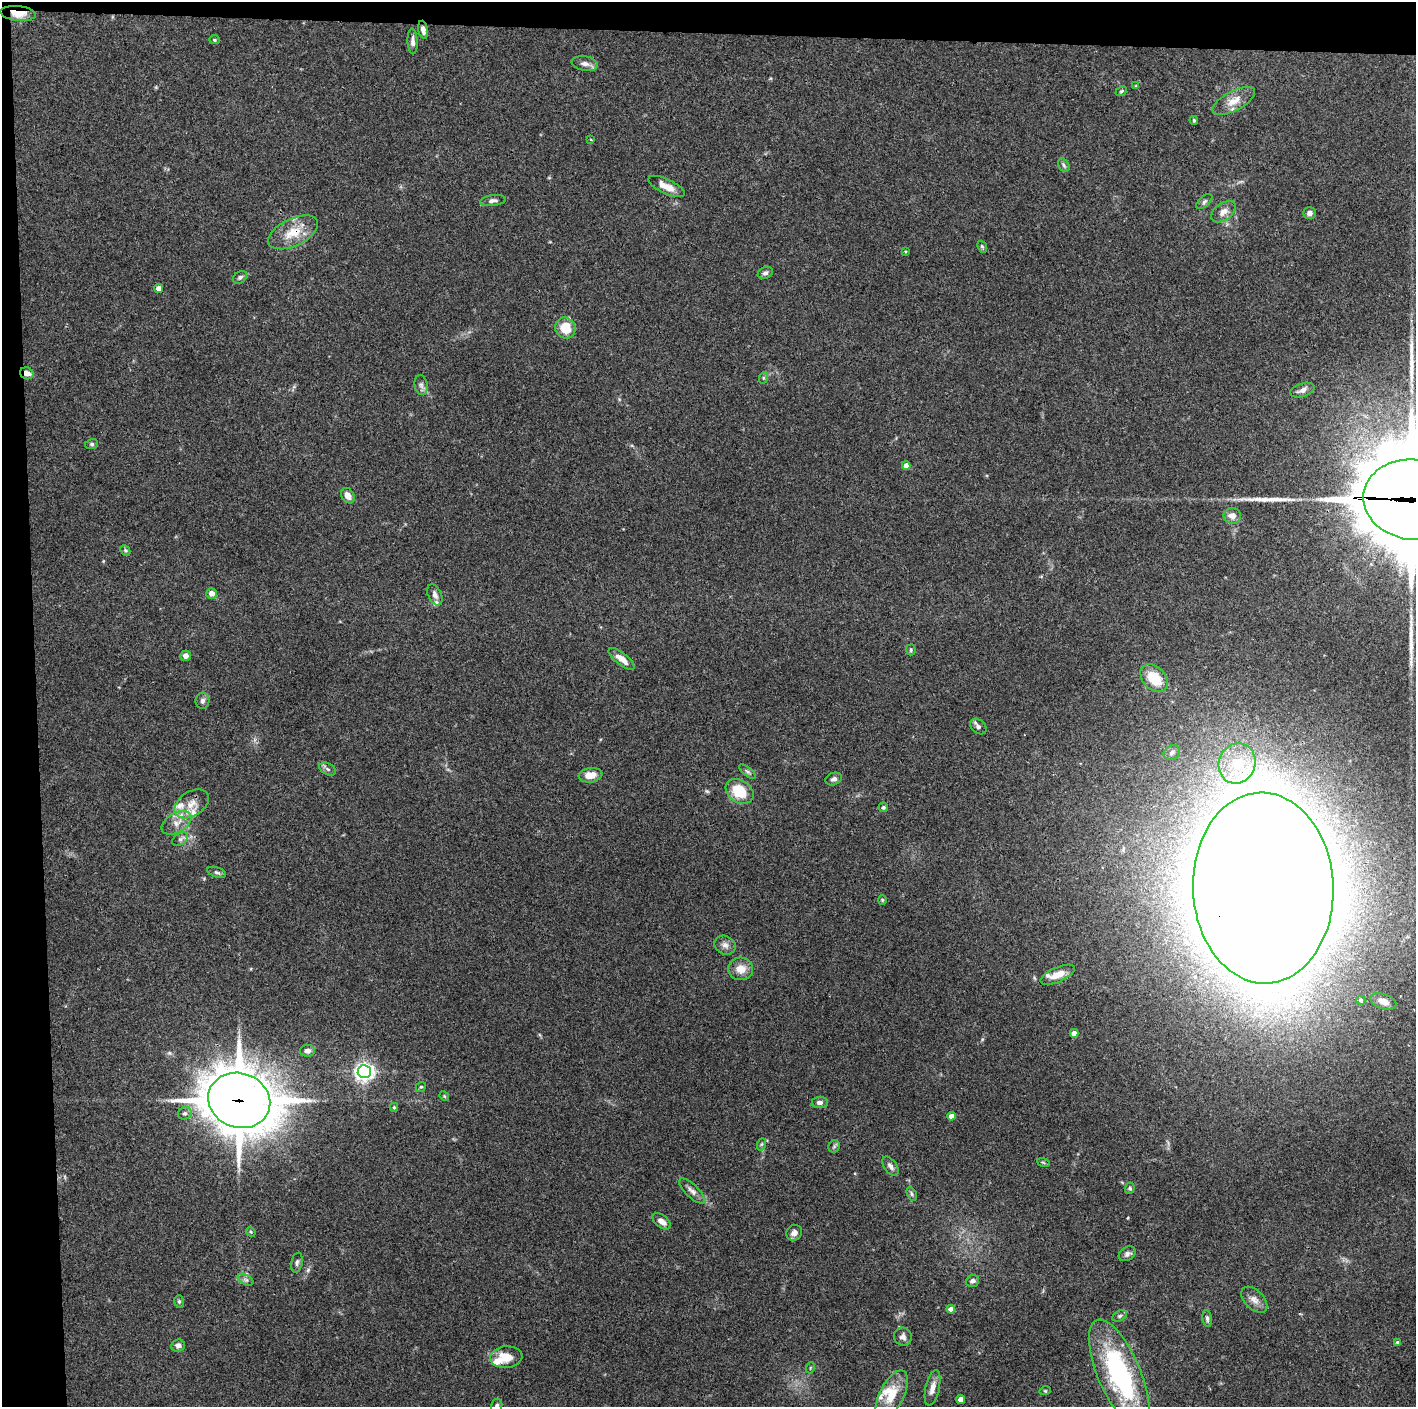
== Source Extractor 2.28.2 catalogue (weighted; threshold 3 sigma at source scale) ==
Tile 1 of 3 x 3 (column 1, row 1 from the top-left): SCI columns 1-1414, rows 2811-4215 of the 4243 x 4219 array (HDU 1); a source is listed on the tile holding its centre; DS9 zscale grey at full resolution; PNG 1418 x 1409 px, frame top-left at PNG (2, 2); each listed source drawn as its Kron ellipse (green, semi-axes under 4 px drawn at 4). Shown black and unused: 5% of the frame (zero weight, under 3 of 4 exposures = <1% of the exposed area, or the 3 px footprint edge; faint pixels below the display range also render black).
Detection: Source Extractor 2.28.2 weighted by HDU 2 'WHT'; one run over the whole footprint, this tile lists its part. Background 0.0721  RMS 0.0054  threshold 0.0242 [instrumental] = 3 sigma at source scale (4.5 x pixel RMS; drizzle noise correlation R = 1.50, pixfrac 1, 0.05/0.05 arcsec/px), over >= 5 px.
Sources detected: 111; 3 long thin detections or spike segments (spike, bleed or trail) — neither listed nor drawn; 8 inside a brighter listed object's ellipse — not listed separately; the other 100 listed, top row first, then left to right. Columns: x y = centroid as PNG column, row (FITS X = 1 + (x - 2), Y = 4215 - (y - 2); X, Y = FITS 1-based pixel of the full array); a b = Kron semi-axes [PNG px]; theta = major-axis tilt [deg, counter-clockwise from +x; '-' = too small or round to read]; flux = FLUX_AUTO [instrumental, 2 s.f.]
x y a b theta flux
18 13 18 7 -6 8.7
423 30 9 5 -79 2.4
214 40 5 4 - 0.73
413 41 13 5 -88 2.3
585 64 13 7 -10 2.6
1136 86 4 4 - 0.5
1121 91 6 4 23 0.77
1234 101 23 9 28 7
1194 120 4 3 - 0.65
591 140 3 2 - 0.36
1064 165 7 5 -60 1.2
666 186 20 7 -25 5.7
493 201 13 5 7 2.1
1204 202 10 5 42 1.2
1223 212 14 8 36 4
1310 213 6 6 - 2.1
293 232 27 13 25 13
982 247 6 4 -68 0.77
905 251 4 3 - 0.48
765 273 8 5 24 1.4
240 277 8 5 37 1.2
159 288 4 4 - 3.7
565 328 11 10 - 10
27 373 7 5 -25 3.1
763 378 6 4 72 0.75
421 385 10 6 -80 1.8
1302 390 12 6 18 2.8
92 444 6 5 - 0.88
906 466 4 4 - 3.4
348 496 8 6 -57 4.1
1413 500 50 40 -8 14000
1232 516 9 8 - 3.6
125 550 6 4 -47 0.75
212 593 5 5 - 3.7
435 595 11 6 -66 2.3
911 650 5 5 - 0.8
186 656 5 5 - 2.6
621 659 15 6 -37 4.9
1154 678 16 11 -49 14
202 701 8 7 - 1.8
978 727 9 6 -41 1.8
1172 753 8 7 - 1.8
1237 763 20 18 67 19
328 769 9 5 -28 1.5
748 772 10 4 -40 1.2
590 775 12 7 7 6.5
834 779 8 6 19 1.6
740 791 15 11 -34 16
192 804 19 12 33 6.7
883 807 5 4 - 0.89
177 823 16 10 31 5.3
180 839 9 5 35 1.6
217 872 10 5 -17 1.2
1263 888 95 70 -88 5200
882 900 4 4 - 0.57
725 945 11 9 -27 2.8
741 969 12 11 - 6.4
1057 975 18 7 23 6.5
1361 1000 4 4 - 1
1383 1001 13 7 -19 4
1074 1033 4 4 - 2.9
307 1051 7 6 - 2.2
364 1072 7 6 - 250
421 1087 5 4 - 0.71
444 1096 5 4 - 0.6
239 1100 31 27 -20 2300
820 1102 8 5 5 1.8
394 1107 4 4 - 0.69
185 1113 7 6 - 1.4
951 1116 4 4 - 3
762 1144 6 4 70 0.78
834 1146 6 5 - 0.94
1043 1162 6 3 -19 0.72
890 1166 11 6 -55 2.1
1130 1188 6 5 - 0.98
692 1191 17 6 -44 2.8
912 1194 7 4 -63 0.98
662 1221 11 6 -39 3.6
251 1232 5 4 - 0.51
794 1233 8 7 - 2.4
1127 1254 9 6 31 1.8
297 1263 10 5 78 1.5
246 1280 8 5 -30 1.4
972 1281 7 5 19 1.8
1254 1300 16 9 -44 3.7
179 1301 6 5 - 0.92
951 1309 4 4 - 3.9
1120 1316 7 5 27 1.2
1207 1318 8 4 -81 1.4
903 1337 9 8 - 2.5
1397 1342 4 3 - 0.71
178 1345 7 6 - 1.9
506 1357 16 10 5 9.5
810 1368 5 3 - 0.5
1119 1374 58 21 -67 89
932 1388 18 7 77 4.5
1045 1391 5 3 - 0.53
892 1395 27 12 64 13
961 1399 4 4 - 4.2
497 1406 7 5 77 1.1
Overlapping masked pixels (flux is a lower limit): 6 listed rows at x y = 18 13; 293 232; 27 373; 1413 500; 1263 888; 239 1100
Isophote crosses this tile's border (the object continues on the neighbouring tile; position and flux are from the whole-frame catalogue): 3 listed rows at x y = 1413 500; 1119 1374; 497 1406